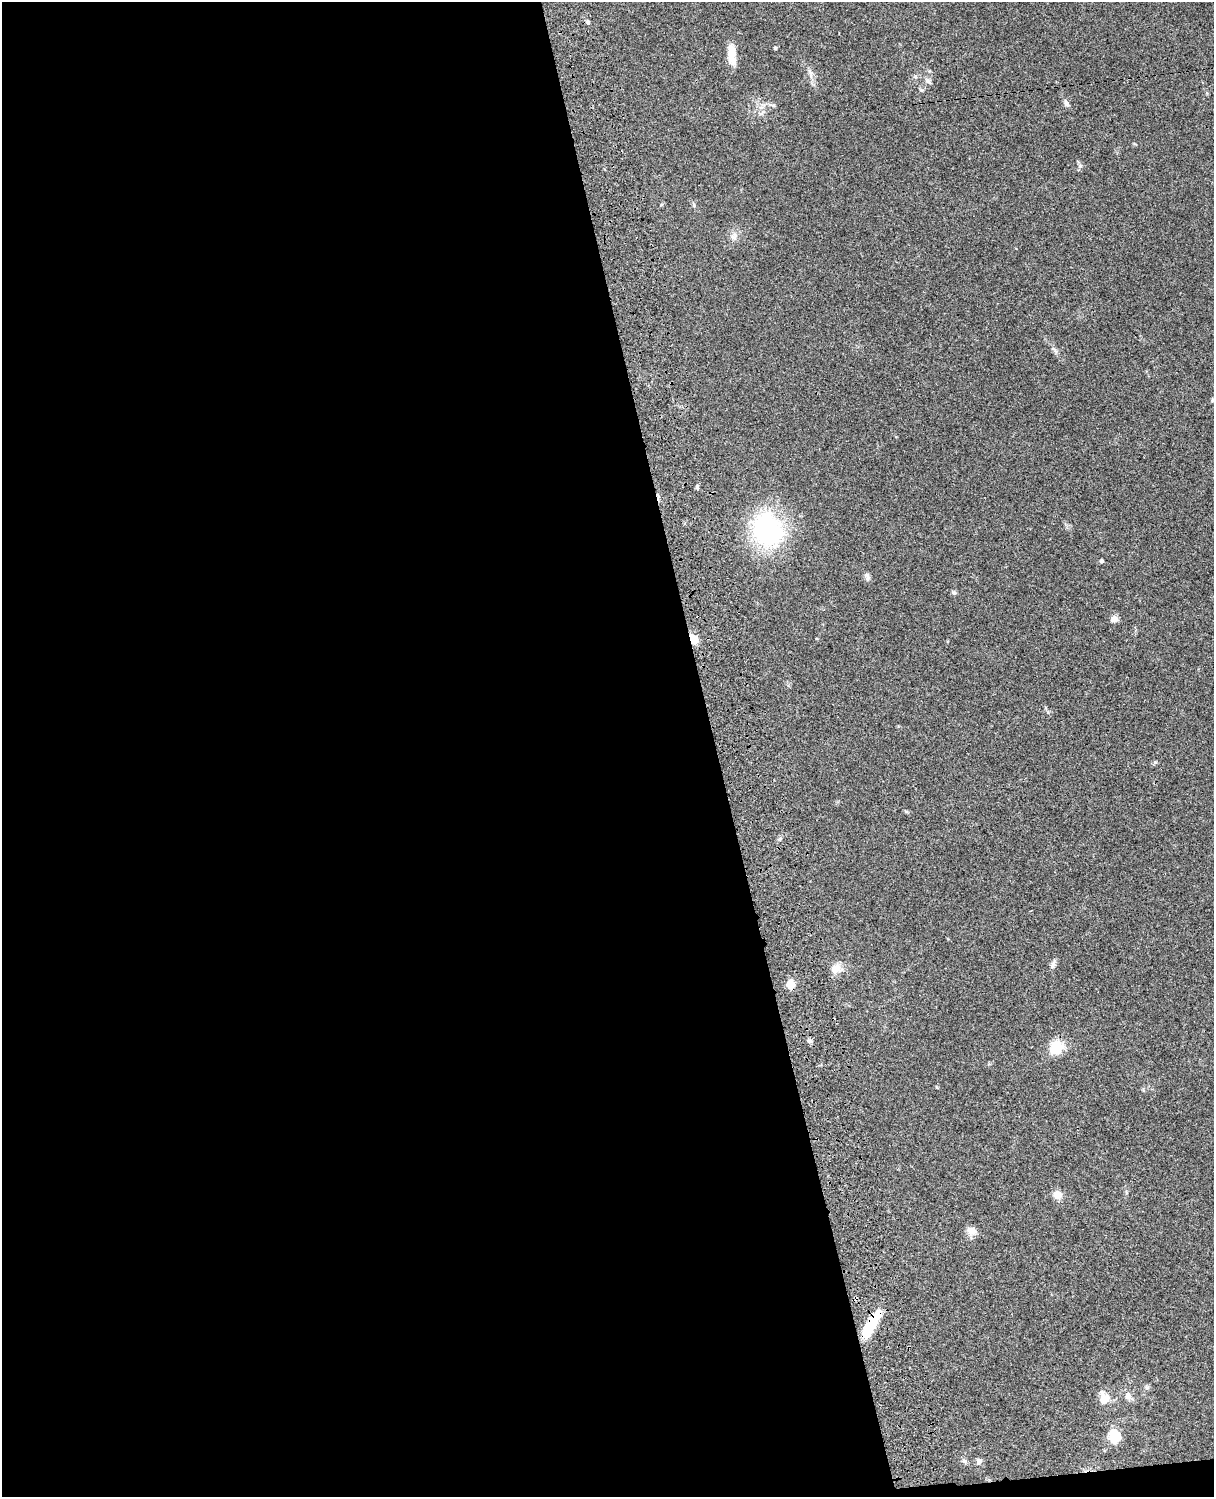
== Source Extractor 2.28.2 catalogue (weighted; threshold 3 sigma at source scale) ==
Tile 9 of 4 x 3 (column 1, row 3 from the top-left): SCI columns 121-1332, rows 278-1772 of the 5087 x 4927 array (HDU 1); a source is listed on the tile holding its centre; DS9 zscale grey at full resolution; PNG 1216 x 1499 px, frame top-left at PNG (2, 2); no overlay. Shown black and unused: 59% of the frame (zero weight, under 3 of 4 exposures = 6% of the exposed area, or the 3 px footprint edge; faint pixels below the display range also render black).
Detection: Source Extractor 2.28.2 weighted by HDU 2 'WHT'; one run over the whole footprint, this tile lists its part. Background 0.0812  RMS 0.006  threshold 0.027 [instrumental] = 3 sigma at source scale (4.5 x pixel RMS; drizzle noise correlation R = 1.50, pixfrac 1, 0.05/0.05 arcsec/px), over >= 5 px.
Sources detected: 34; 1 cosmic-ray / hot-pixel residue — not listed; the other 33 listed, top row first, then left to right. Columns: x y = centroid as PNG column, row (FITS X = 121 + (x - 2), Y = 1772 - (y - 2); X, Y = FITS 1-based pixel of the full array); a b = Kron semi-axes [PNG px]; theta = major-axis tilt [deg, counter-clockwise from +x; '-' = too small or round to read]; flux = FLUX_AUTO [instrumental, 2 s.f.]
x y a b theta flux
588 22 5 4 - 1.2
775 48 4 4 - 0.68
732 55 25 9 -85 9.1
810 73 15 5 -72 2.8
928 81 9 7 -33 1.8
922 90 8 3 -5 0.68
1067 104 9 6 -58 2
773 105 7 4 0 1
761 114 7 4 19 1.1
1080 166 6 4 -1 0.94
734 236 10 8 86 2.9
697 487 6 4 78 1
767 529 32 25 -61 91
1102 561 4 3 - 1.3
867 575 8 7 - 1.8
954 592 6 5 - 1.1
1114 619 8 7 - 3.2
694 639 11 8 -56 7.2
1048 712 6 4 -48 0.97
1053 964 11 6 72 2.1
835 969 16 11 50 4.9
790 984 5 5 - 16
810 1041 7 5 -14 1.3
1056 1047 19 16 54 13
1058 1195 9 8 - 5.7
972 1231 13 10 -15 4.4
871 1324 30 9 60 24
1147 1387 7 6 - 1.4
1128 1396 12 10 -72 3.4
1104 1399 15 11 -83 7.5
1114 1437 6 6 - 55
964 1461 7 6 - 1.3
979 1461 9 7 81 2
Overlapping masked pixels (flux is a lower limit): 2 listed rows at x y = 694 639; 871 1324
Unlisted compact peaks at least as high as the median listed source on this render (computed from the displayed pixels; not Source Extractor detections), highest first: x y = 1155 762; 1055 350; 694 205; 906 811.